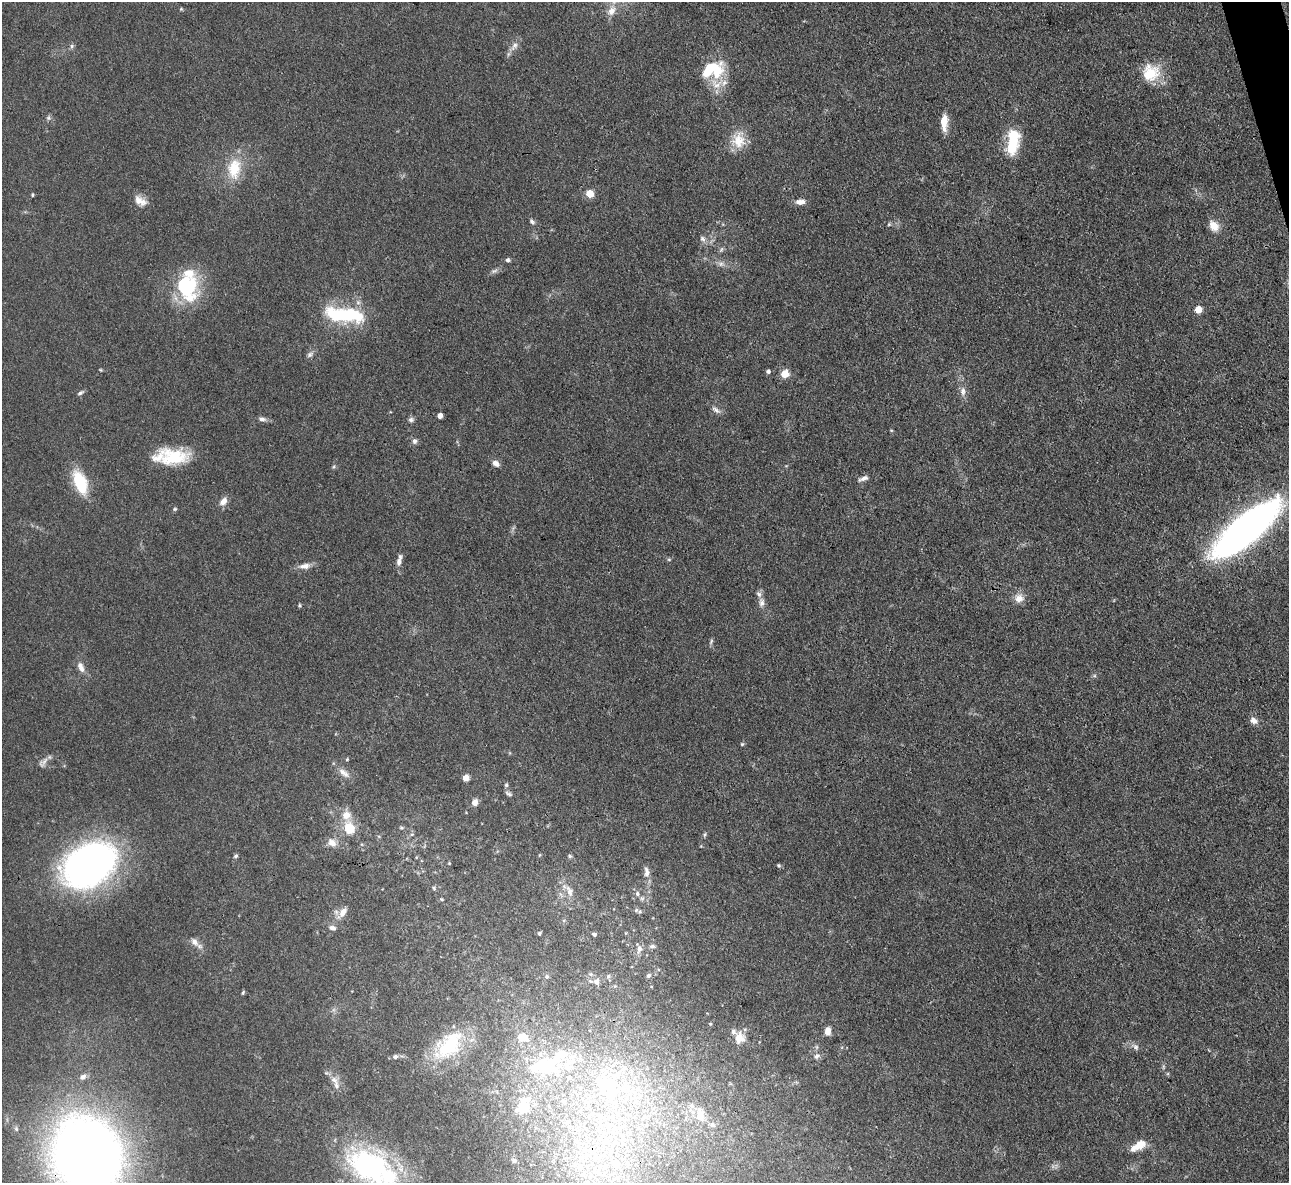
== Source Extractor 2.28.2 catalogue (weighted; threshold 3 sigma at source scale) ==
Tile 10 of 4 x 4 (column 2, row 3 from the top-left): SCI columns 1288-2574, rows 1447-2627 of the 5147 x 5132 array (HDU 1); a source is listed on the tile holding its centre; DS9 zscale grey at full resolution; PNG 1291 x 1185 px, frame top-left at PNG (2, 2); no overlay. Shown black and unused: <1% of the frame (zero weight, under 3 of 4 exposures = <1% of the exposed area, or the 3 px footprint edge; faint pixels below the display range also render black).
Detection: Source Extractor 2.28.2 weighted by HDU 2 'WHT'; one run over the whole footprint, this tile lists its part. Background 0.0862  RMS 0.0069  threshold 0.0309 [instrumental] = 3 sigma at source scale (4.5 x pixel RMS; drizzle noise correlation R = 1.50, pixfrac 1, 0.05/0.05 arcsec/px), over >= 5 px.
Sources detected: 143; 1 too faint to see at this stretch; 2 inside a brighter object's white glare — not listed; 22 inside a brighter listed object's ellipse — not listed separately; the other 118 listed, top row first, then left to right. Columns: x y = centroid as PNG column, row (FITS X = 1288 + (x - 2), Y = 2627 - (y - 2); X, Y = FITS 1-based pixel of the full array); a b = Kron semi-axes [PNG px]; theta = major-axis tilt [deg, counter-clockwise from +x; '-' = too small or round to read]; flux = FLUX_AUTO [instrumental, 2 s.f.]
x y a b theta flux
181 9 5 5 - 0.73
612 11 14 9 65 7.3
72 46 6 6 - 1.4
514 46 15 8 57 4.6
717 72 28 15 68 23
1151 73 23 22 - 22
48 118 7 6 - 1.7
944 122 19 7 88 9.9
738 140 22 18 87 15
1012 145 23 13 74 27
234 169 28 17 84 23
590 193 6 6 - 11
32 195 4 4 - 0.88
140 201 17 10 -32 7.1
800 202 12 7 3 4.7
532 222 8 5 -43 1.8
889 224 5 5 - 0.93
1214 226 14 11 -55 7.9
703 239 10 7 -57 2.6
721 250 8 4 59 1.4
508 260 6 5 - 1.6
721 264 9 6 -6 2.9
494 271 12 5 25 2.3
187 286 26 23 -67 58
1198 310 5 5 - 16
345 315 46 14 -9 56
310 354 10 7 32 2.3
101 370 5 3 - 0.67
768 371 5 4 - 1.8
785 374 5 5 - 24
963 391 14 7 89 4.3
80 393 10 4 27 1.7
716 410 13 6 -33 3.1
440 416 4 4 - 5.5
262 419 10 6 -15 2.6
411 420 7 7 - 2
414 441 7 7 - 2.4
173 457 35 19 -2 33
496 463 9 6 -35 3.6
334 467 6 4 88 0.96
863 478 14 6 21 3.2
80 482 30 14 -69 28
223 501 11 7 56 5.2
175 509 6 4 21 1
1246 529 61 18 39 470
669 560 5 4 - 0.88
399 562 15 7 76 3.6
305 566 16 7 7 5.4
1019 598 12 12 - 6.5
761 602 13 8 -88 4.1
299 606 5 4 - 0.95
711 642 8 4 64 1.3
82 669 9 8 - 3.4
1094 676 6 4 18 1.1
1254 720 12 8 -43 4
742 744 5 5 - 0.94
347 759 5 4 - 0.85
43 762 16 8 47 3.9
344 773 19 8 -36 5.7
466 778 5 5 - 9.3
506 785 6 5 - 1.5
508 794 10 5 -27 1.7
475 802 9 8 - 3.9
349 828 14 11 -65 16
401 828 7 4 5 1.1
412 834 6 3 18 0.95
705 835 7 4 71 1.1
332 843 13 10 -41 5.8
539 855 5 3 - 0.6
236 856 6 5 - 1.3
570 856 6 5 - 1.1
449 863 4 3 - 0.77
88 865 42 29 32 370
779 865 6 5 - 0.98
646 872 17 7 -86 4.6
434 888 6 5 - 1.2
569 891 17 9 -69 6.6
637 894 7 6 - 2.3
442 899 5 4 - 0.82
640 911 6 6 - 1.4
342 913 19 8 53 6.1
539 933 4 4 - 1.3
594 934 4 4 - 1.6
194 942 14 8 -50 4.6
652 946 9 5 7 2
639 949 11 8 80 4.1
608 976 6 5 - 1.2
648 976 6 5 - 1.7
547 977 5 5 - 1.3
597 982 10 8 89 3.4
243 993 6 4 64 0.97
710 1024 4 4 - 0.72
828 1031 8 5 86 6.2
523 1037 12 10 -24 14
739 1038 10 10 - 11
448 1046 47 26 46 51
1136 1047 10 6 -61 2.4
817 1056 10 8 27 3.1
395 1057 7 6 - 2.1
543 1065 48 24 -1 74
1163 1067 6 4 72 1.1
326 1073 6 4 17 0.94
83 1077 10 7 39 3.4
336 1085 13 7 -83 3.9
607 1085 46 37 -64 95
564 1101 6 6 - 1.9
523 1108 8 6 67 49
700 1115 17 10 -81 8.6
712 1125 7 6 - 2
605 1142 18 8 -23 9.5
1138 1146 19 9 30 11
603 1149 7 4 71 2.1
87 1155 53 46 -65 940
514 1161 7 6 - 1.2
614 1162 11 5 89 3.5
370 1166 58 40 -24 140
580 1166 11 9 -14 5.7
599 1174 9 6 62 3.6
Overlapping masked pixels (flux is a lower limit): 2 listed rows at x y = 1246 529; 87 1155
Isophote crosses this tile's border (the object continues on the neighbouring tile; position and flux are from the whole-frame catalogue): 2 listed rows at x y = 87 1155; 370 1166